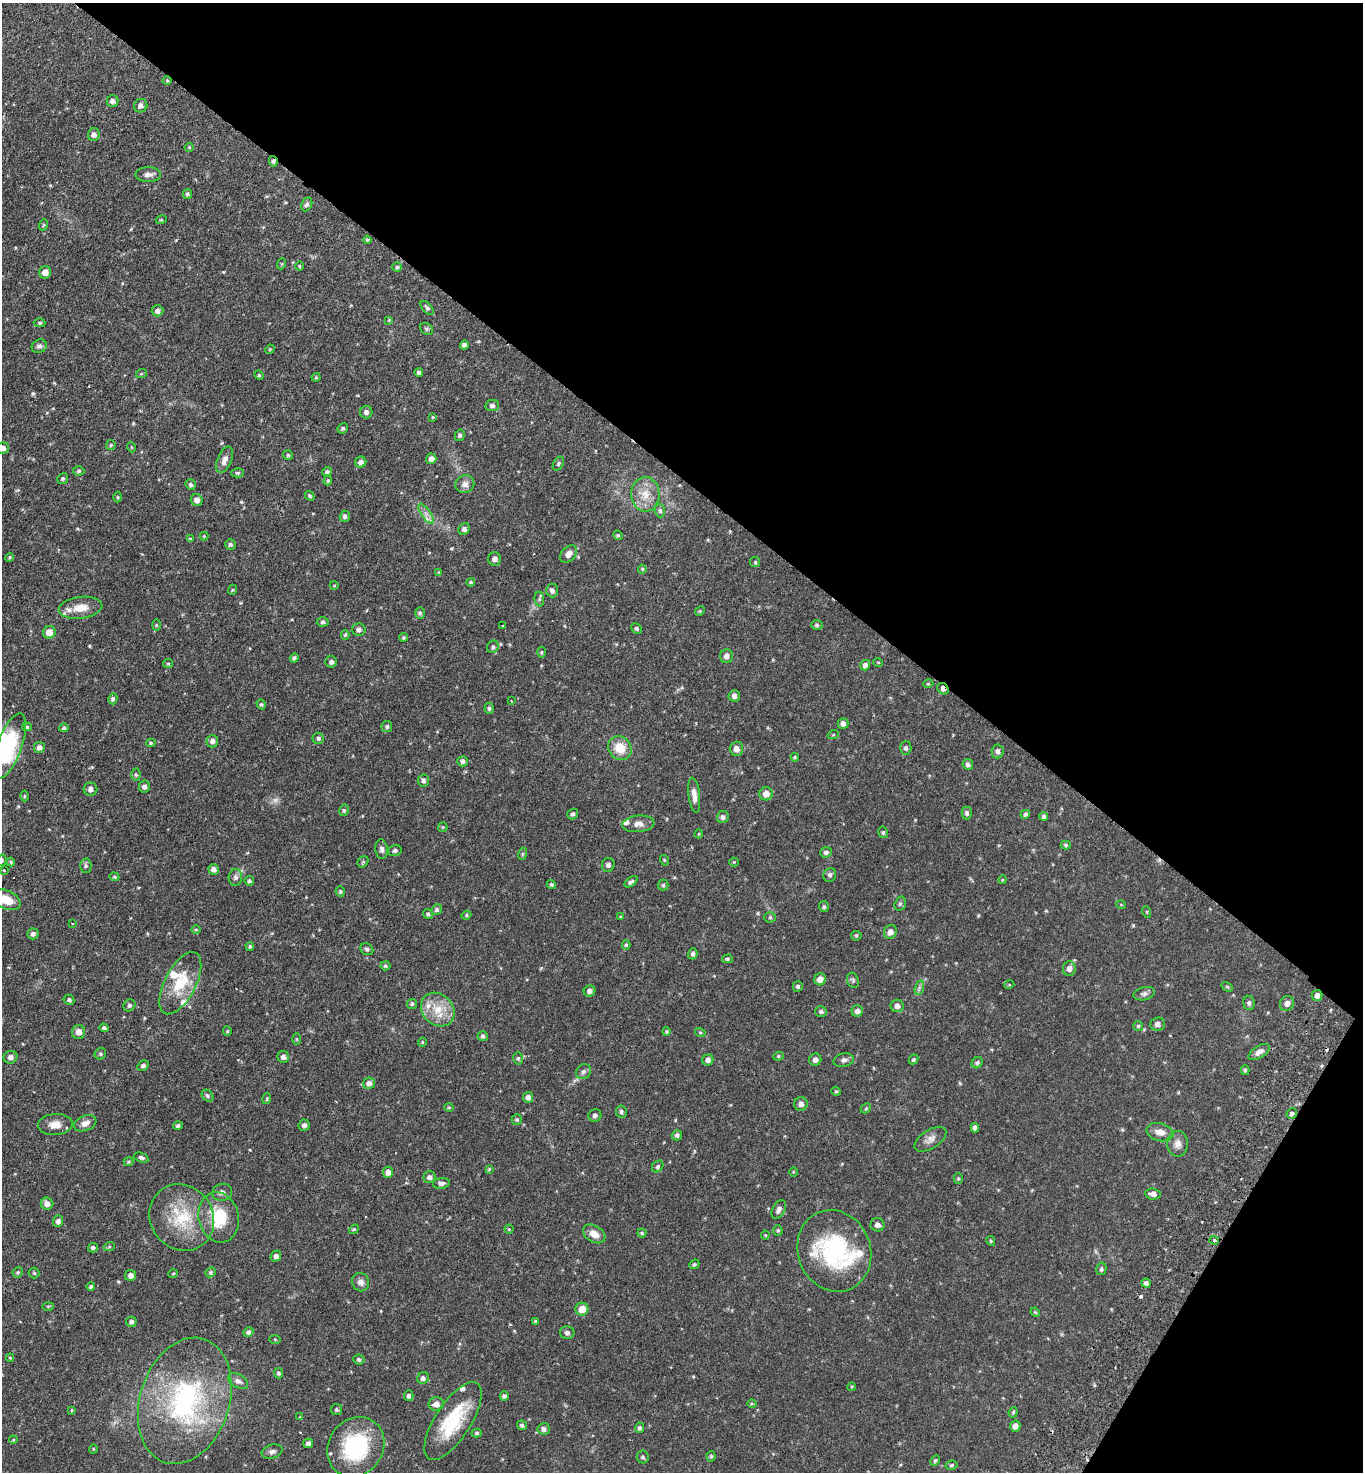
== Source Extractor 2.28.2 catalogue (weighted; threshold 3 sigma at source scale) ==
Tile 8 of 4 x 4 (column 4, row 2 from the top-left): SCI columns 4286-5646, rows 2978-4447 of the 5986 x 5954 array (HDU 1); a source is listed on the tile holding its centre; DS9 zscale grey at full resolution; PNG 1365 x 1474 px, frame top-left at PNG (2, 3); each listed source drawn as its Kron ellipse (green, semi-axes under 4 px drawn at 4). Shown black and unused: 36% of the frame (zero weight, under 2 of 3 exposures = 3% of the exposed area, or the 3 px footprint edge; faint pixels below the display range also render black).
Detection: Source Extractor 2.28.2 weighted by HDU 2 'WHT'; one run over the whole footprint, this tile lists its part. Background 0.0878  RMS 0.0066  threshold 0.0297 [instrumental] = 3 sigma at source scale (4.5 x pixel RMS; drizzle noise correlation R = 1.50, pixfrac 1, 0.05/0.05 arcsec/px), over >= 5 px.
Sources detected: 337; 1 too faint to see at this stretch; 1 inside a brighter object's white glare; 8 cosmic-ray / hot-pixel residue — neither listed nor drawn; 9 inside a brighter listed object's ellipse — not listed separately; the other 318 listed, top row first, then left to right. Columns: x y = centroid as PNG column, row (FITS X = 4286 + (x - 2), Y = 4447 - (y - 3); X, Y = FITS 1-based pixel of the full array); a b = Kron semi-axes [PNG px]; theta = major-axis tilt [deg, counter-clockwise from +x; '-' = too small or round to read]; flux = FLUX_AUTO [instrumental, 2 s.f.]
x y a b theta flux
167 81 5 3 - 0.6
112 101 6 5 - 2.5
141 106 7 6 - 2.5
94 135 6 6 - 2.5
189 147 4 4 - 0.66
273 161 5 4 - 1.3
148 175 13 7 0 2.9
187 194 5 4 - 1.3
307 204 7 5 65 1.8
161 220 5 3 - 0.58
43 225 6 3 70 0.61
367 240 4 4 - 0.8
281 264 5 3 - 0.64
300 266 4 3 - 0.64
397 267 5 5 - 0.86
45 272 6 6 - 4.7
427 308 8 4 -50 1.3
157 311 6 5 - 2.4
389 320 4 4 - 0.54
40 323 6 4 1 0.9
426 329 7 5 -36 1
464 345 4 4 - 1.7
39 346 8 6 26 1.7
270 349 5 4 - 0.58
419 372 4 4 - 1.1
141 374 5 3 - 0.61
259 375 5 4 - 0.75
316 377 4 4 - 0.65
492 406 7 5 13 1.7
366 412 6 6 - 1.9
433 417 3 3 - 0.55
343 428 5 5 - 1.1
460 435 6 5 - 1.1
111 445 5 4 - 0.82
131 447 5 3 - 0.53
3 448 6 5 - 2.8
288 455 5 5 - 0.86
431 459 5 5 - 2.7
225 460 14 7 67 4.2
361 462 5 5 - 2.3
558 464 7 5 60 1
79 471 6 4 2 1.1
327 472 5 4 - 1.2
238 473 6 4 -1 0.95
63 479 5 5 - 1.2
328 481 4 3 - 0.83
465 484 9 8 - 3.2
191 485 5 5 - 1.3
645 494 17 14 -88 9.9
310 496 5 3 - 0.82
118 497 5 3 - 0.61
197 500 6 6 - 3.3
660 510 7 5 -87 1.3
426 514 12 4 -56 2.8
345 516 5 5 - 1.7
464 529 6 5 - 1.9
618 535 5 4 - 0.81
204 536 4 4 - 0.55
190 539 4 3 - 0.7
230 544 5 5 - 1.4
568 554 10 7 47 3.4
9 557 5 3 - 0.84
495 559 7 6 - 2.1
755 562 5 5 - 0.79
642 569 4 4 - 0.66
439 572 4 4 - 0.53
471 582 4 4 - 0.94
334 585 4 3 - 0.51
232 590 5 3 - 0.62
552 590 7 6 - 2.4
539 599 7 5 -81 1
81 608 22 11 7 10
700 611 5 4 - 0.67
420 613 6 5 - 1.1
323 622 6 4 2 1.1
156 625 5 3 - 0.63
817 625 6 5 - 1.1
503 626 3 3 - 1.8
636 628 6 4 -42 1.2
359 630 7 6 - 1.9
49 632 6 6 - 6.3
345 635 5 4 - 0.79
404 637 4 4 - 0.86
493 647 6 5 - 1.3
541 652 5 3 - 0.69
726 656 7 6 - 2.7
294 658 4 4 - 1.4
331 662 6 5 - 1.7
878 662 5 3 - 0.49
168 664 5 4 - 0.77
865 665 5 5 - 2.5
928 684 5 3 - 0.51
943 689 6 5 - 2.4
734 696 6 5 - 2.4
113 699 5 4 - 1.3
511 701 3 2 - 0.59
261 704 5 4 - 0.96
489 708 6 4 88 1
843 724 5 5 - 2.2
387 726 5 5 - 1.2
27 727 5 4 - 0.9
64 728 5 4 - 1.2
833 735 5 3 - 0.67
318 738 5 5 - 1.2
212 741 6 6 - 2.6
151 743 4 4 - 0.9
9 746 34 12 70 30
39 747 5 5 - 2.7
620 748 13 11 -52 11
906 748 7 5 88 1.5
736 749 7 7 - 3.7
998 751 7 6 - 2.2
795 757 4 3 - 0.69
463 761 5 5 - 1.9
968 764 5 5 - 1.6
136 775 6 4 -89 0.93
423 780 6 6 - 1.4
144 787 6 5 - 1.8
90 789 7 6 - 2.2
766 794 7 6 - 5.2
694 795 17 5 -83 4.1
25 796 5 3 - 0.7
344 810 6 4 78 1
967 813 6 5 - 1.7
573 814 6 5 - 1.3
1025 814 5 4 - 1.3
1044 816 4 4 - 1.3
723 817 6 6 - 1.9
638 824 16 8 5 4
443 827 5 4 - 0.72
883 832 6 4 -76 0.92
699 834 4 4 - 0.66
1066 845 5 4 - 0.96
382 849 9 6 -84 2.1
395 851 6 5 - 1.5
826 852 6 5 - 1.5
522 854 6 4 72 0.87
2 860 6 4 77 1.1
664 860 5 3 - 0.6
11 862 4 3 - 0.71
363 862 6 5 - 0.97
734 862 4 4 - 0.58
608 865 7 6 - 1.9
86 866 7 5 -88 1.4
214 869 5 5 - 2.7
4 870 3 3 - 2.2
830 875 7 6 - 1.7
114 877 5 4 - 0.71
235 877 8 6 85 1.9
1002 880 4 3 - 0.49
249 881 5 4 - 1
631 882 7 4 37 1.4
551 884 5 4 - 1
663 885 5 5 - 0.91
340 891 5 4 - 1
7 900 14 9 -26 9
900 904 7 5 73 1.2
1121 905 5 3 - 0.45
824 907 5 5 - 1.1
437 910 5 5 - 1.4
1147 912 6 3 -72 0.58
428 914 5 4 - 1.1
466 915 5 4 - 0.84
621 917 4 3 - 0.64
770 917 5 5 - 0.94
73 923 3 3 - 0.81
196 930 5 3 - 0.64
890 932 7 6 - 3.2
33 934 5 5 - 1.9
856 936 5 5 - 0.87
626 945 5 4 - 0.95
250 946 4 4 - 1
367 949 7 5 -34 1.3
693 954 5 4 - 1.3
727 959 5 4 - 0.87
385 966 5 4 - 0.97
1069 968 7 6 - 2.7
820 979 6 6 - 4.5
853 980 8 5 -70 1.3
180 983 34 15 62 23
1009 985 5 3 - 0.54
798 986 5 5 - 1.2
1227 987 6 4 -31 0.75
919 988 7 4 73 1.4
590 991 6 5 - 2.3
1144 994 11 6 14 1.9
1317 995 5 5 - 2.5
69 1000 5 5 - 1.2
1249 1003 7 5 -83 1.4
1287 1003 8 7 - 2.7
412 1004 5 5 - 0.93
129 1005 6 5 - 1.5
897 1006 6 6 - 2.7
438 1010 18 15 -45 13
821 1011 6 5 - 1.4
857 1011 6 5 - 2.2
1158 1024 7 6 - 2.6
1138 1026 5 5 - 0.89
104 1028 4 3 - 1.4
227 1031 4 4 - 0.62
79 1032 7 6 - 3.9
666 1032 4 3 - 0.76
700 1032 5 3 - 0.66
483 1036 5 5 - 1.2
297 1039 5 3 - 0.74
422 1042 4 4 - 0.71
1259 1052 12 6 32 3.1
100 1054 6 5 - 1.1
778 1056 5 4 - 0.82
10 1057 7 6 - 2.4
283 1057 6 6 - 2.1
518 1058 6 5 - 1.1
914 1059 5 4 - 0.91
708 1060 6 5 - 2.3
815 1060 6 6 - 2.6
844 1060 10 6 12 2.1
977 1063 6 5 - 1.3
143 1065 6 4 28 1.5
1245 1070 5 4 - 0.86
583 1072 8 7 - 2
369 1083 6 5 - 3.1
836 1091 5 4 - 0.75
207 1096 6 5 - 1.2
528 1097 5 5 - 2.4
267 1099 6 3 71 0.74
801 1104 7 6 - 2.7
449 1107 5 4 - 0.73
866 1108 6 4 45 0.78
621 1112 6 5 - 1.4
1292 1113 6 5 - 1.4
595 1115 6 6 - 1.8
517 1119 5 5 - 1.1
85 1123 11 7 22 3.7
55 1125 17 10 4 6.4
304 1125 6 5 - 1.8
178 1126 5 4 - 1.4
975 1128 4 4 - 2
1160 1132 14 9 -13 5
677 1135 5 5 - 1.2
930 1139 18 9 32 4.1
1178 1144 13 10 88 4
141 1158 7 4 -19 1.7
129 1162 5 4 - 0.79
658 1166 6 5 - 1.2
489 1169 3 3 - 0.61
388 1172 6 5 - 3.8
793 1172 4 3 - 0.49
429 1177 6 6 - 2.1
958 1178 5 4 - 0.76
441 1183 8 5 7 2
222 1192 10 8 16 2.3
1153 1194 8 5 -7 2.5
47 1204 6 6 - 3.7
779 1209 10 6 62 2.6
182 1217 34 31 -53 31
219 1217 25 20 -77 24
58 1221 6 5 - 2.3
878 1225 7 6 - 2.5
354 1229 5 4 - 0.68
509 1229 4 4 - 0.6
778 1230 5 4 - 0.84
642 1233 4 4 - 0.86
594 1234 12 8 -31 5.5
765 1235 4 4 - 0.62
1214 1240 5 4 - 1.5
991 1241 5 3 - 0.77
109 1247 5 3 - 0.71
93 1248 5 4 - 1.4
834 1251 41 36 -68 61
276 1256 5 5 - 1.9
694 1264 5 4 - 0.82
1101 1269 6 5 - 1.1
18 1272 5 4 - 0.9
211 1272 5 4 - 1
34 1273 5 5 - 0.88
173 1274 5 3 - 0.58
131 1275 5 5 - 2.8
361 1282 9 8 - 3.1
1146 1283 5 4 - 1.6
91 1287 4 4 - 1.1
48 1306 5 4 - 0.71
582 1309 6 6 - 7.8
1035 1312 5 4 - 0.71
535 1321 4 3 - 0.73
131 1322 5 5 - 1.6
248 1332 5 4 - 1.9
567 1333 7 6 - 1.9
275 1339 5 3 - 0.58
10 1358 4 4 - 0.59
359 1359 5 5 - 1.2
278 1373 5 4 - 1.2
423 1378 6 5 - 2.1
238 1381 11 6 -29 2.6
852 1387 4 3 - 0.58
409 1396 5 4 - 1.7
504 1396 5 4 - 1.5
185 1401 65 44 72 100
436 1404 7 6 - 3.6
752 1404 5 3 - 0.53
336 1409 5 5 - 1.1
72 1410 4 3 - 0.53
1013 1412 5 4 - 0.79
300 1417 4 4 - 0.53
453 1421 45 18 57 36
522 1425 5 4 - 1.3
1015 1426 5 5 - 2.7
640 1428 5 4 - 1.4
544 1429 6 5 - 2.3
477 1433 5 4 - 0.91
13 1440 4 3 - 0.57
308 1443 5 5 - 1.7
356 1447 31 27 55 54
93 1449 4 3 - 0.45
272 1452 10 7 17 2.3
711 1456 5 4 - 0.95
643 1457 6 6 - 1.1
935 1461 5 4 - 0.9
952 1465 6 4 17 1.1
Overlapping masked pixels (flux is a lower limit): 2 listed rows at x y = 273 161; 943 689
Isophote crosses this tile's border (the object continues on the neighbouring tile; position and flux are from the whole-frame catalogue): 4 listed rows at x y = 3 448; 9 746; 2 860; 7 900